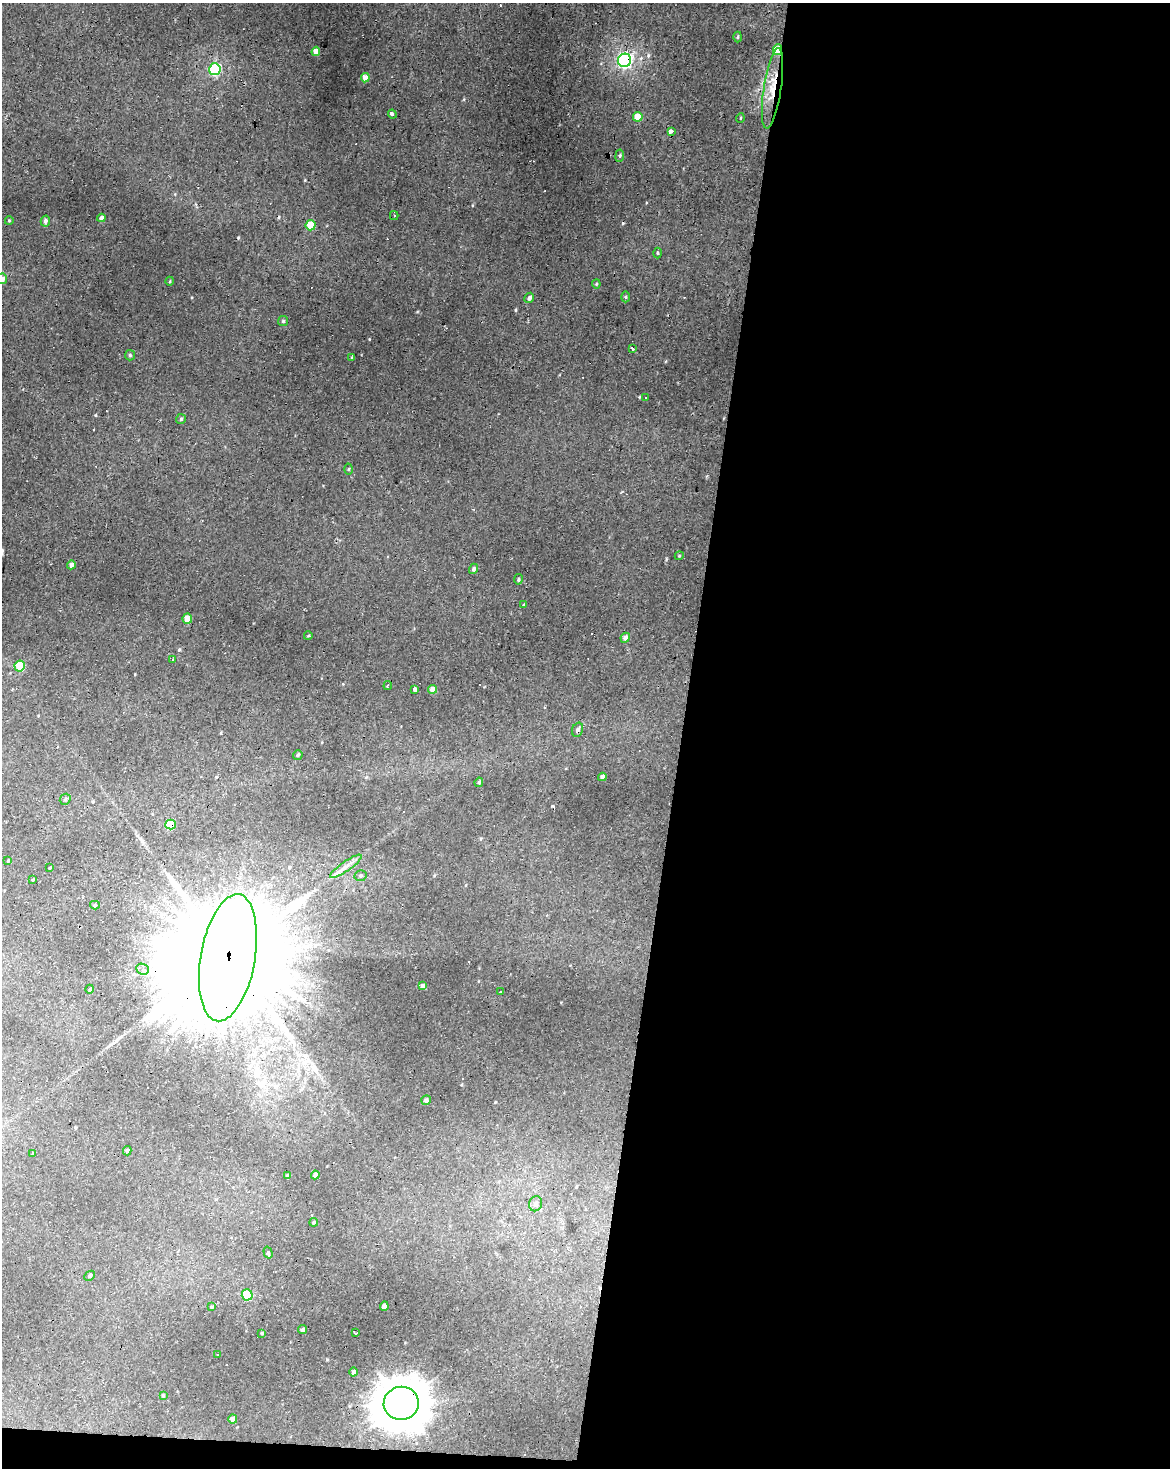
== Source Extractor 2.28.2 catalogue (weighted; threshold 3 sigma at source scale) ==
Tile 12 of 4 x 3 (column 4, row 3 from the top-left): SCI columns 3510-4677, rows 280-1745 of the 4677 x 4900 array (HDU 1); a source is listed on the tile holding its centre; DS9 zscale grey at full resolution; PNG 1172 x 1470 px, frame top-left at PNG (2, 3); each listed source drawn as its Kron ellipse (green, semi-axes under 4 px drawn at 4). Shown black and unused: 43% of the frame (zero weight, under 2 of 3 exposures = <1% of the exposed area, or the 3 px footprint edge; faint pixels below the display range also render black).
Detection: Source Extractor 2.28.2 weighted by HDU 2 'WHT'; one run over the whole footprint, this tile lists its part. Background 0.0229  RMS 0.0065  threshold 0.0291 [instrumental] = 3 sigma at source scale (4.5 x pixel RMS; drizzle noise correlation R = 1.50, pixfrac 1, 0.0396/0.0396 arcsec/px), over >= 5 px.
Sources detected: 100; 18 cosmic-ray / hot-pixel residue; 1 long thin detection or spike segment (spike, bleed or trail) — neither listed nor drawn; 1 inside a brighter listed object's ellipse — not listed separately; the other 80 listed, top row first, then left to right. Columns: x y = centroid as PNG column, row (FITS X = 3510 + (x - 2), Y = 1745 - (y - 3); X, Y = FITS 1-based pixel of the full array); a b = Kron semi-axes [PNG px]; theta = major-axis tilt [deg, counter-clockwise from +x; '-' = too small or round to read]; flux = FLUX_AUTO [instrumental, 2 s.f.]
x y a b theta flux
738 37 5 3 - 0.73
777 50 5 4 - 24
316 51 5 4 - 8.2
625 60 7 6 - 150
215 69 6 6 - 61
365 78 4 4 - 6.4
772 88 41 9 81 17
392 114 4 3 - 5.2
638 117 5 4 - 9.5
740 118 5 3 - 0.47
671 131 4 3 - 12
620 156 6 3 82 0.88
394 216 4 4 - 1.1
101 218 4 3 - 2.5
9 221 4 3 - 0.46
45 221 5 4 - 2.1
311 225 5 5 - 17
657 253 5 3 - 0.67
2 279 5 5 - 3.5
170 281 4 3 - 0.57
596 284 4 4 - 0.62
626 297 5 3 - 0.67
529 298 5 4 - 2.2
283 321 5 5 - 0.87
632 348 3 3 - 4.7
130 355 5 5 - 1
352 357 3 3 - 2.3
646 397 3 2 - 0.67
181 419 5 5 - 1
348 469 5 3 - 0.7
679 556 4 3 - 0.56
71 565 4 4 - 2.8
474 569 5 4 - 1.5
518 579 5 4 - 1.1
524 605 4 3 - 0.67
187 619 5 5 - 11
308 636 4 3 - 0.56
625 638 5 4 - 3.4
173 659 3 2 - 1.1
20 666 5 5 - 22
388 686 4 2 - 0.67
414 689 4 3 - 9.5
433 689 4 4 - 6.6
578 730 7 5 68 2.2
298 755 5 4 - 1.1
602 777 4 4 - 2.4
479 782 5 4 - 1.2
65 799 6 5 - 1.1
171 824 5 5 - 22
8 861 4 3 - 0.72
346 866 19 5 35 4.8
50 868 3 2 - 0.54
360 876 6 5 - 1.2
33 880 3 2 - 0.84
95 905 5 4 - 0.88
228 958 64 27 80 50000
143 969 6 5 - 1.6
423 986 4 4 - 2.1
90 989 4 3 - 0.52
500 992 3 3 - 1.5
426 1100 5 4 - 1.6
127 1151 5 3 - 0.94
32 1153 3 3 - 2.3
288 1175 4 3 - 1.1
315 1175 4 4 - 2.8
536 1204 7 6 - 2.3
314 1222 4 3 - 0.63
268 1253 6 3 -74 1.4
90 1276 6 4 46 0.98
247 1295 5 5 - 16
384 1306 5 4 - 4.1
211 1307 4 3 - 0.74
302 1330 4 4 - 1.7
262 1333 4 4 - 0.94
355 1333 4 3 - 1.9
218 1354 3 2 - 1
353 1372 4 4 - 2
163 1395 4 4 - 0.66
401 1403 17 16 - 2400
233 1419 4 4 - 4.1
Overlapping masked pixels (flux is a lower limit): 7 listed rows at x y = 777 50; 625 60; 772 88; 578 730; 171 824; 228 958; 401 1403
Isophote crosses this tile's border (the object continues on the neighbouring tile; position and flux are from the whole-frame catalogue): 1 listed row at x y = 2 279
Unlisted compact peaks at least as high as the median listed source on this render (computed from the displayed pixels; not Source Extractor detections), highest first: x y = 95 415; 515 310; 305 180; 417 312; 666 559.